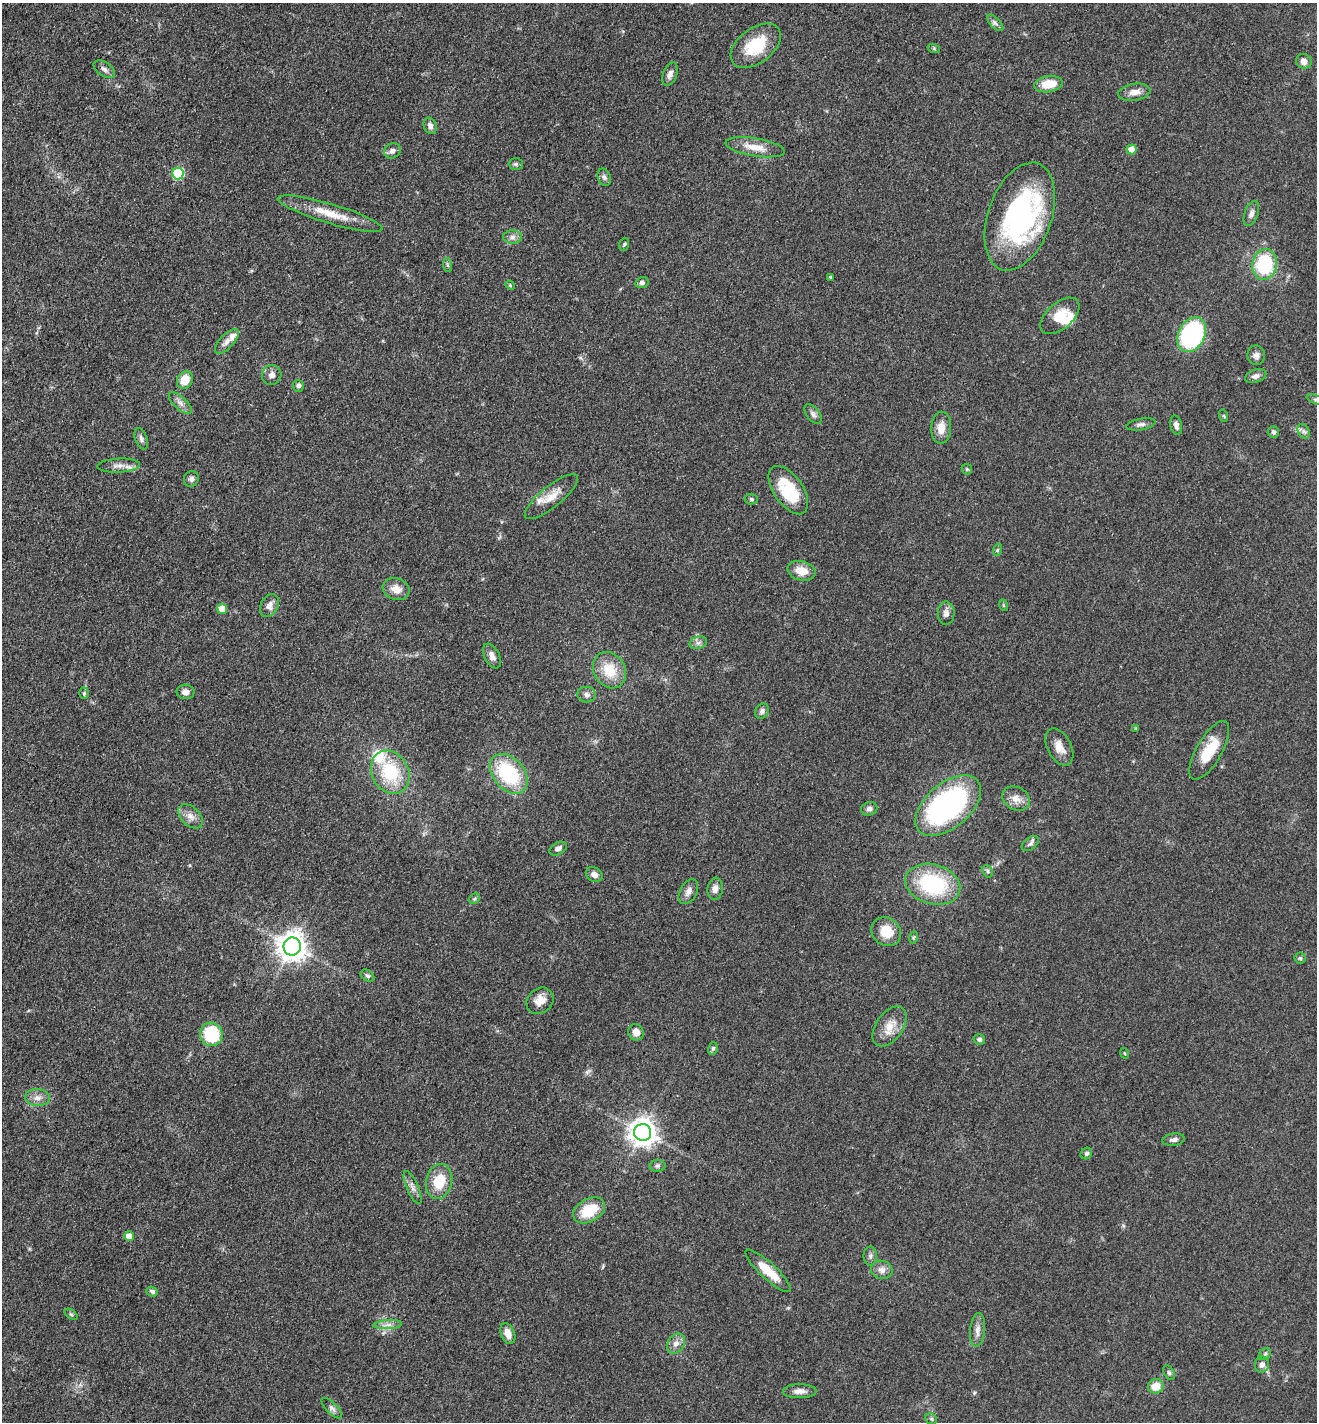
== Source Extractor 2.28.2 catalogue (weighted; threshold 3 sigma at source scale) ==
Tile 11 of 4 x 4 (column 3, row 3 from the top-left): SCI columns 2932-4246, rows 1525-2944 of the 5880 x 5796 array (HDU 1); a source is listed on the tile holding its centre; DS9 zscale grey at full resolution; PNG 1319 x 1424 px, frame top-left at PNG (2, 3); each listed source drawn as its Kron ellipse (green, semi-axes under 4 px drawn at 4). Shown black and unused: <1% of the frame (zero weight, under 3 of 4 exposures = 2% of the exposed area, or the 3 px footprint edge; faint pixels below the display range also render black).
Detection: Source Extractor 2.28.2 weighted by HDU 2 'WHT'; one run over the whole footprint, this tile lists its part. Background 0.0639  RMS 0.0058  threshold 0.026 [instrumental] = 3 sigma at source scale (4.5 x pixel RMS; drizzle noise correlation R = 1.50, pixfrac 1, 0.05/0.05 arcsec/px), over >= 5 px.
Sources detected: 125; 1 too faint to see at this stretch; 1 inside a brighter object's white glare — neither listed nor drawn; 6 inside a brighter listed object's ellipse — not listed separately; the other 117 listed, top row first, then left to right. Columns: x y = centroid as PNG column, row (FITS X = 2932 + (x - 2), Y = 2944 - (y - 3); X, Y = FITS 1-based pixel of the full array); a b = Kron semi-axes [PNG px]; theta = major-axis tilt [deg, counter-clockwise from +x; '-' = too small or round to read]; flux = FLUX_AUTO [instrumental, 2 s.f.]
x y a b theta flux
995 23 10 5 -45 1.6
756 46 28 17 38 23
934 49 6 4 -19 0.79
1304 61 8 7 - 3.2
104 69 12 6 -34 2.4
670 74 12 7 68 3.3
1048 84 14 8 9 11
1134 92 16 8 9 4.6
430 126 8 6 -68 2.5
755 147 30 9 -9 9
1132 149 5 5 - 6.9
392 151 8 7 - 2.4
516 164 7 6 - 1.1
178 174 6 5 - 38
604 177 9 6 -68 1.8
330 214 54 9 -17 15
1251 214 13 7 70 2.7
1020 216 56 31 71 110
512 237 9 7 0 2.5
624 244 6 5 - 0.9
1264 264 15 12 79 39
448 265 7 4 -87 0.99
830 277 4 3 - 2.3
642 283 6 5 - 1.7
510 285 5 3 - 0.56
1060 316 23 13 41 11
1192 335 18 13 63 77
227 341 16 7 48 3.8
1256 355 10 8 -80 2.6
272 375 10 9 - 3
1256 376 11 6 18 2.4
185 380 9 7 61 9.7
298 386 6 5 - 1.7
1316 400 10 4 -22 1.4
180 403 14 6 -42 3
813 414 11 6 -50 2.1
1224 416 6 4 -72 0.65
1141 424 15 5 11 2.3
1176 425 10 5 -78 2.4
941 428 16 10 88 6.1
1304 431 8 5 -58 1.7
1273 432 6 5 - 1.4
141 439 11 6 -70 1.9
119 466 21 7 3 4.4
967 469 5 5 - 0.84
191 479 8 7 - 2.2
788 490 27 14 -55 26
551 497 33 10 39 8.8
751 499 6 5 - 1
997 550 6 4 71 0.8
801 571 14 9 -14 7.9
396 589 14 11 -20 6.2
269 605 12 8 63 3.8
1003 605 6 3 -72 0.65
222 609 5 5 - 8.9
946 613 11 8 89 3
698 643 9 6 17 2
492 656 13 7 -63 3.6
609 670 19 15 -59 15
185 692 9 7 -1 2.7
84 693 6 5 - 0.95
587 694 9 8 - 2.2
762 711 8 6 55 1.9
1136 728 4 4 - 0.51
1059 747 20 12 -62 6.5
1209 750 33 12 60 17
390 772 22 18 -60 30
509 774 23 15 -49 42
1016 798 14 11 -28 5.3
948 805 39 22 41 140
869 809 8 6 16 2
190 816 14 9 -44 4.4
1030 844 10 6 38 1.7
558 849 9 6 28 2.6
988 871 6 5 - 1.1
594 875 9 7 -27 3.1
933 884 28 20 -15 51
715 889 11 7 82 3.3
688 892 13 8 61 3.4
474 899 6 4 46 0.91
886 932 15 13 -39 12
914 937 6 4 70 0.75
292 947 9 8 - 750
1300 958 5 5 - 0.94
367 976 7 5 -38 1.3
540 1001 14 12 40 6.3
889 1026 22 13 55 8.8
636 1032 8 7 - 4.4
211 1034 12 11 - 34
979 1039 6 5 - 1.5
713 1048 6 5 - 1.1
1124 1053 5 3 - 0.53
37 1098 12 8 -5 3.7
643 1133 8 8 - 640
1174 1140 11 6 7 2.1
1086 1153 6 5 - 1.3
657 1166 8 6 0 1.3
439 1181 18 13 77 15
412 1187 18 6 -67 3.1
589 1210 17 11 29 20
129 1236 5 5 - 7.7
870 1256 9 6 -89 1.9
882 1270 11 9 -15 3.7
768 1271 30 8 -43 15
152 1291 6 5 - 1.5
71 1314 7 4 -37 0.84
388 1325 14 4 3 2.8
977 1330 17 7 84 3.8
508 1334 11 7 -66 5.5
676 1344 10 8 55 3.7
1265 1354 6 5 - 1.1
1262 1365 8 7 - 2.5
1169 1373 8 5 -62 1.2
1156 1386 8 7 - 8.1
800 1391 17 7 0 4
332 1408 13 5 -45 2.1
931 1419 6 5 - 1
Isophote crosses this tile's border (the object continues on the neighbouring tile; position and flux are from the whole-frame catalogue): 1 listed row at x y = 1316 400